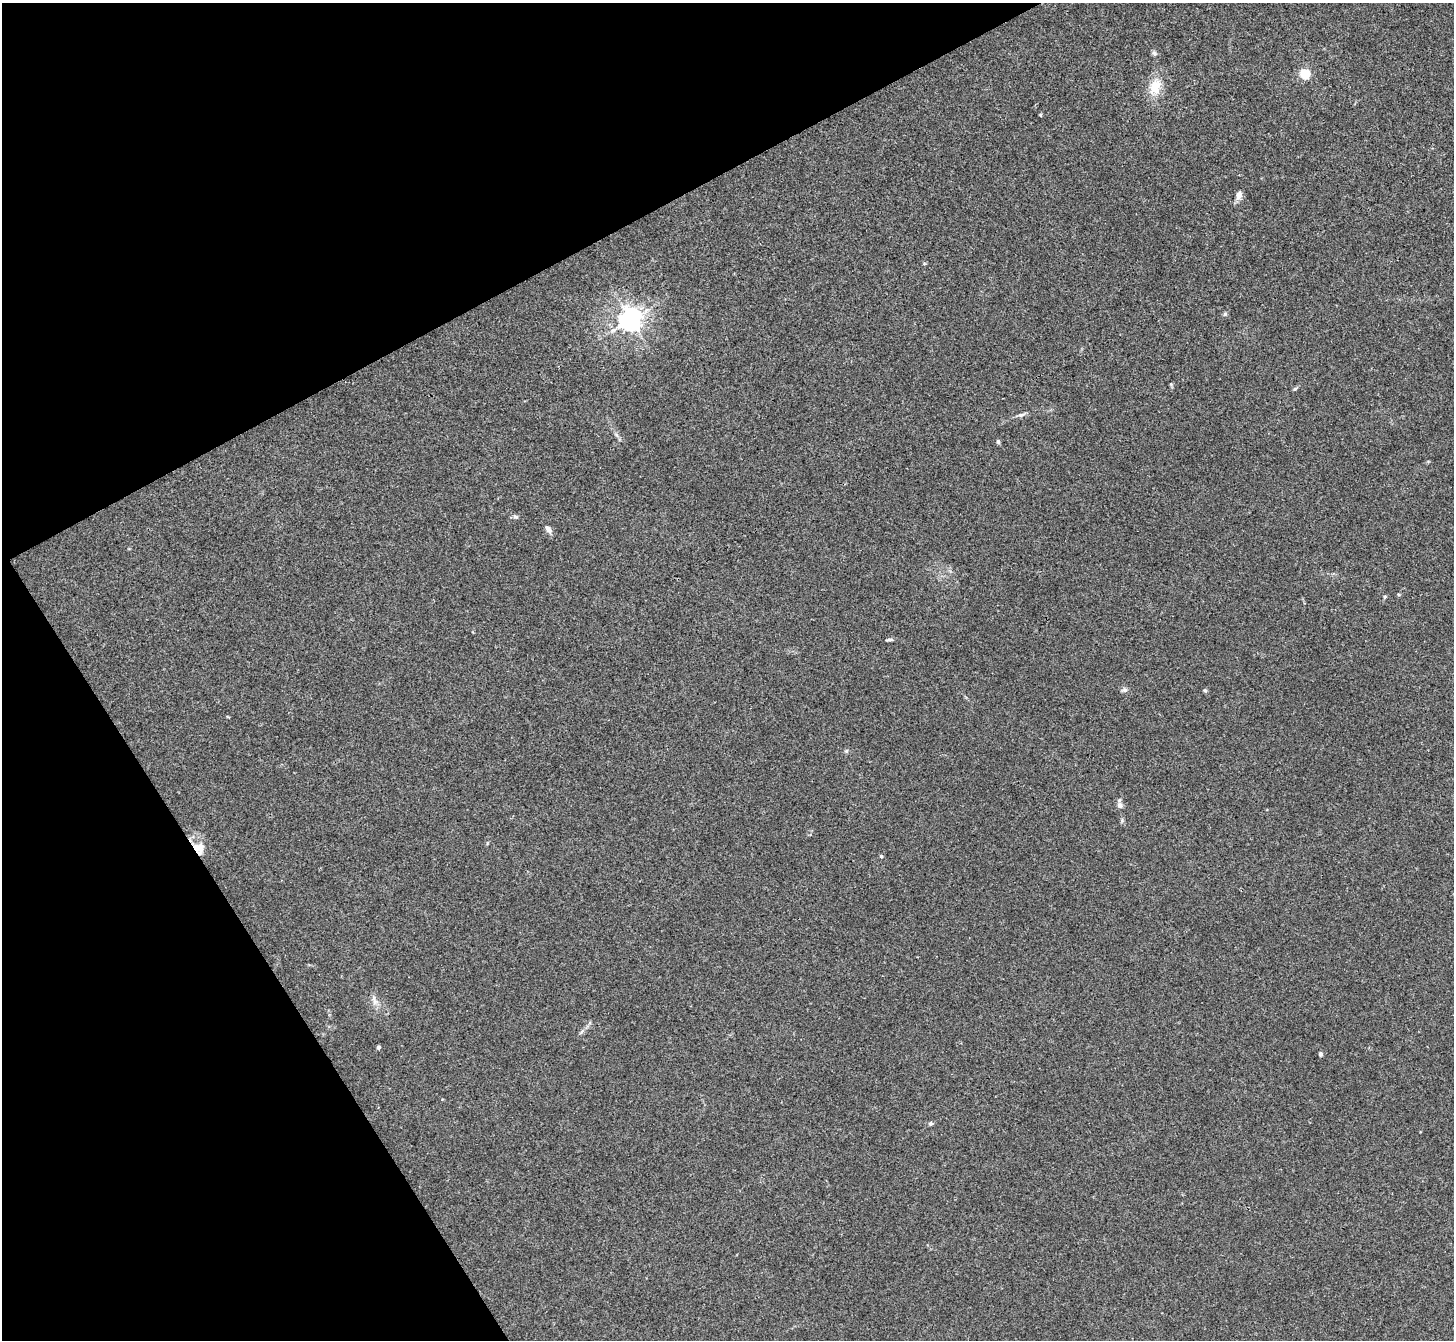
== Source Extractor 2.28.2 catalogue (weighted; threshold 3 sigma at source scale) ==
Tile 5 of 4 x 4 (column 1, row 2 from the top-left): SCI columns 3-1454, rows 2835-4172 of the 5811 x 5806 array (HDU 1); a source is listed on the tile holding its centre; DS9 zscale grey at full resolution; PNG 1456 x 1342 px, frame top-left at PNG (2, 3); no overlay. Shown black and unused: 25% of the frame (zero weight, under 3 of 4 exposures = <1% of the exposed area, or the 3 px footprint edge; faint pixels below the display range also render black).
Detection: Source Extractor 2.28.2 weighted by HDU 2 'WHT'; one run over the whole footprint, this tile lists its part. Background 0.0166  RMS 0.0046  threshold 0.0206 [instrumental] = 3 sigma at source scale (4.5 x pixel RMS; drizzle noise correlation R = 1.50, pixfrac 1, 0.05/0.05 arcsec/px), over >= 5 px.
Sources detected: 25; all 25 listed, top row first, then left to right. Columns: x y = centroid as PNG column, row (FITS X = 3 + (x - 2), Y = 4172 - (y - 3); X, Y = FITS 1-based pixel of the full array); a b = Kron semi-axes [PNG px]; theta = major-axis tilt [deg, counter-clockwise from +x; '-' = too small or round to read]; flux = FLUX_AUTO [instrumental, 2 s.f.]
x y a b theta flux
1154 53 7 6 - 1
1305 74 5 5 - 35
1155 87 21 14 73 8.7
1239 195 11 7 79 2.3
1225 314 6 5 - 0.75
630 319 7 7 - 370
1295 389 6 4 42 0.64
1021 415 11 5 15 1.3
998 441 6 4 -64 0.74
516 517 8 5 -8 0.92
548 529 10 6 -56 2.1
1398 594 5 3 - 0.42
1384 597 6 4 71 0.53
890 640 11 3 4 0.96
1125 690 8 5 8 1.1
1205 690 6 4 -67 0.64
846 751 6 5 - 0.65
1120 805 8 7 - 1.7
199 848 17 14 -51 7
881 856 4 4 - 0.62
374 1000 12 6 -59 2.2
581 1032 6 4 69 0.77
378 1047 4 3 - 1.2
1320 1054 5 4 - 0.87
930 1124 5 5 - 0.89
Overlapping masked pixels (flux is a lower limit): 1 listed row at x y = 199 848